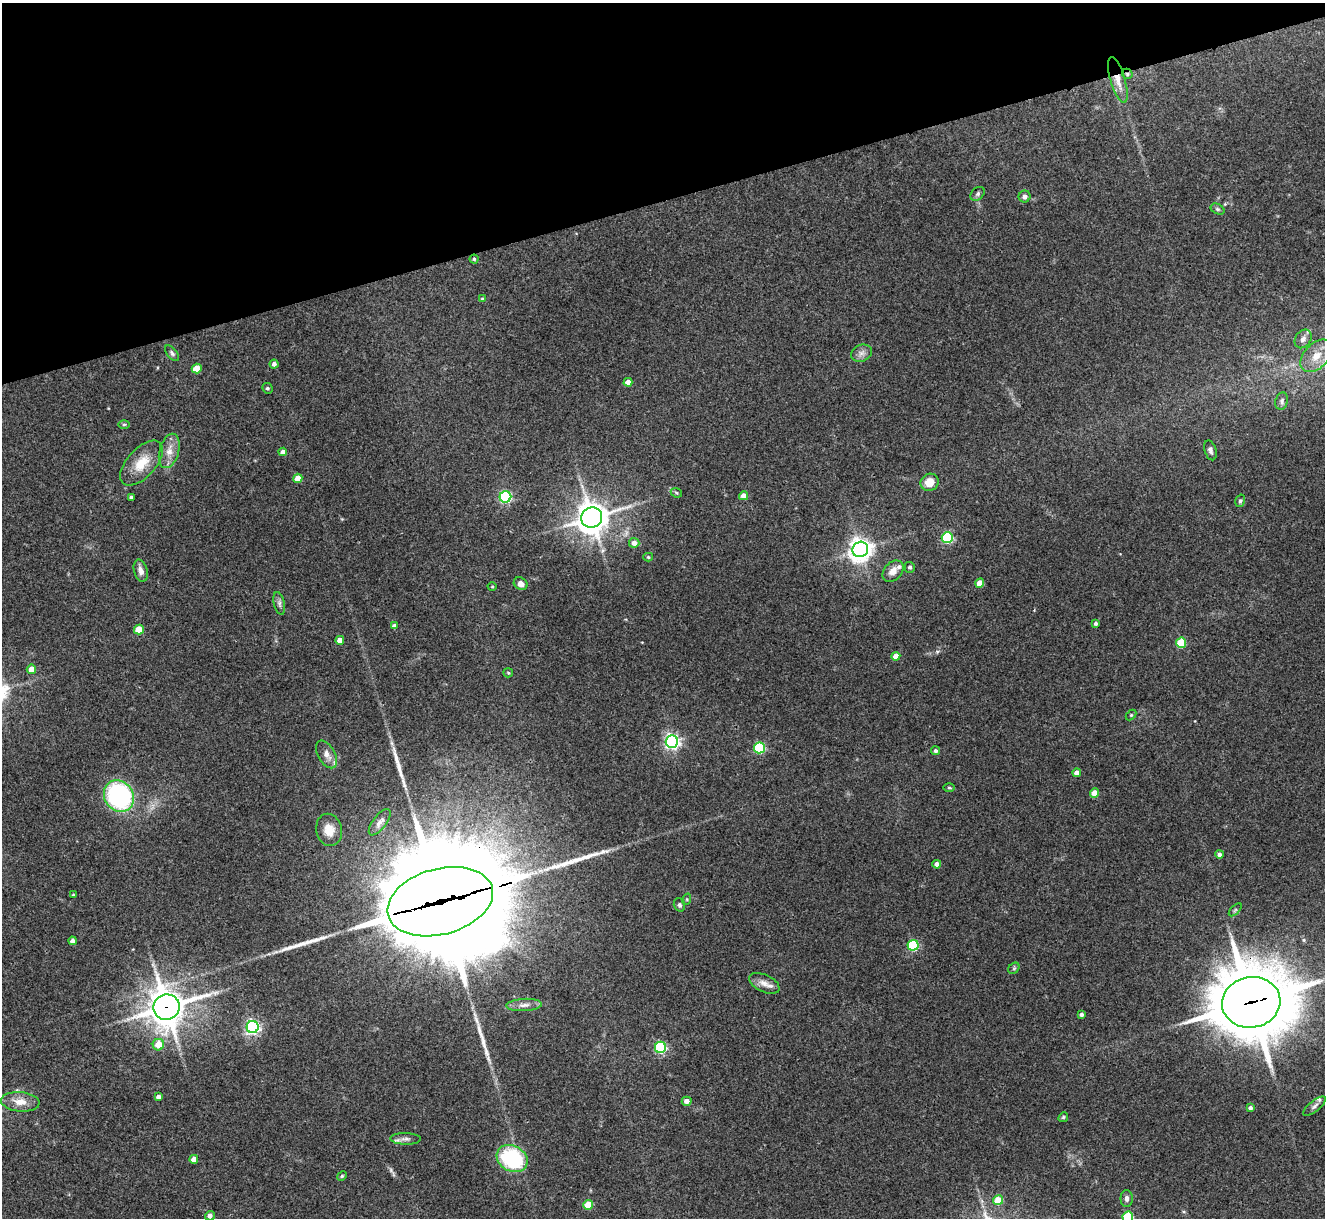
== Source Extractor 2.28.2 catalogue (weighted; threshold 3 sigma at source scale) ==
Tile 3 of 4 x 4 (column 3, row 1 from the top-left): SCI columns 2651-3973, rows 3920-5135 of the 5298 x 5285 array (HDU 1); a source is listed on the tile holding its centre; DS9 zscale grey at full resolution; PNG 1327 x 1220 px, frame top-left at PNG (2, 3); each listed source drawn as its Kron ellipse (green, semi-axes under 4 px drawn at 4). Shown black and unused: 16% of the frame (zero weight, under 3 of 4 exposures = <1% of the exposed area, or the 3 px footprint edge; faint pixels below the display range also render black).
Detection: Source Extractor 2.28.2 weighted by HDU 2 'WHT'; one run over the whole footprint, this tile lists its part. Background 0.143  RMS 0.0071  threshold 0.0322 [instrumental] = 3 sigma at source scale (4.5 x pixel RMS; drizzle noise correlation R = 1.50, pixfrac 1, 0.05/0.05 arcsec/px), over >= 5 px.
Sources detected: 104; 1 too faint to see at this stretch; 1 inside a brighter object's white glare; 4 long thin detections or spike segments (spike, bleed or trail) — neither listed nor drawn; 6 inside a brighter listed object's ellipse — not listed separately; the other 92 listed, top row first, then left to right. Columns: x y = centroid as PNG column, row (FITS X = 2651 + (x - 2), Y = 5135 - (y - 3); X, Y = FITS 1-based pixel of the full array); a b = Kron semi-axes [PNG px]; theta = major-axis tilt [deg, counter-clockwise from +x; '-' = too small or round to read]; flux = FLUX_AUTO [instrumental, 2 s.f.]
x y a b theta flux
1127 74 6 5 - 1.2
1118 80 24 7 -74 8.7
978 194 8 5 44 1.7
1025 197 6 6 - 2.9
1217 209 7 5 -27 1.5
474 259 4 4 - 1.1
482 299 4 4 - 0.93
1303 339 10 7 55 3.3
172 353 9 5 -51 1.7
861 353 11 8 23 3.6
1316 356 19 12 46 12
274 364 4 4 - 2.5
197 369 5 5 - 13
628 382 4 4 - 5.1
267 388 5 5 - 1.3
1282 401 9 6 74 2
124 424 6 4 1 1.1
1210 450 10 6 -72 2.4
169 451 17 9 75 7.9
283 452 4 4 - 3.3
142 463 27 14 47 16
298 478 4 4 - 8.6
930 482 9 8 - 10
676 493 6 4 -23 1.1
744 496 4 4 - 6.1
131 497 3 3 - 1.8
505 497 6 5 - 98
1240 501 6 5 - 1.2
592 518 10 10 - 1000
947 537 5 5 - 73
634 543 5 5 - 4.7
860 549 8 7 - 550
648 557 5 4 - 0.95
910 567 5 5 - 1.8
141 571 11 6 -73 3.8
893 571 12 8 47 6.3
980 583 4 4 - 8.2
521 584 7 6 - 3.8
492 586 4 3 - 0.63
279 603 12 5 -76 2.3
1096 623 4 4 - 1.6
394 626 4 4 - 3.2
139 629 5 5 - 16
340 640 4 4 - 4.8
1181 643 5 5 - 31
896 656 4 4 - 6
31 669 5 4 - 7.6
508 673 5 4 - 0.8
1131 715 6 4 45 0.87
672 741 6 6 - 210
759 748 5 5 - 59
935 751 5 4 - 1.5
326 754 15 8 -60 5
1077 773 4 4 - 4.9
949 788 6 4 -1 0.91
1095 793 4 4 - 8
119 796 16 14 -55 120
380 822 16 6 53 3.9
329 830 16 13 -77 8.7
1220 854 4 4 - 2.3
937 864 4 4 - 3.8
73 895 3 3 - 0.67
687 899 6 3 72 0.92
440 902 54 33 15 25000
679 905 7 5 -73 1.7
1235 910 8 4 45 1.2
73 941 4 4 - 3
913 945 5 5 - 56
1014 968 6 5 - 1.1
764 983 16 8 -25 5.6
1251 1002 29 25 10 5500
524 1005 18 6 3 4.3
167 1007 13 12 - 1500
1082 1014 3 3 - 1.9
253 1027 6 6 - 180
158 1045 6 5 - 12
660 1047 5 5 - 90
158 1097 4 4 - 2.9
687 1101 5 4 - 4
20 1102 19 9 -5 8.6
1315 1106 14 5 39 2.7
1250 1108 4 3 - 2.1
1063 1117 5 4 - 0.96
406 1139 15 6 -2 3.4
194 1159 4 4 - 5.6
512 1159 16 12 -30 64
342 1176 5 4 - 0.99
1127 1198 8 6 -89 2.6
998 1200 5 5 - 17
588 1205 5 4 - 20
210 1216 5 4 - 3.3
1128 1217 5 5 - 47
Overlapping masked pixels (flux is a lower limit): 6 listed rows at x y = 1127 74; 1118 80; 474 259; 440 902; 1251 1002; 167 1007
Isophote crosses this tile's border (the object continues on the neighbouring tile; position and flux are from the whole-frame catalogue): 1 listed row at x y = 1128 1217